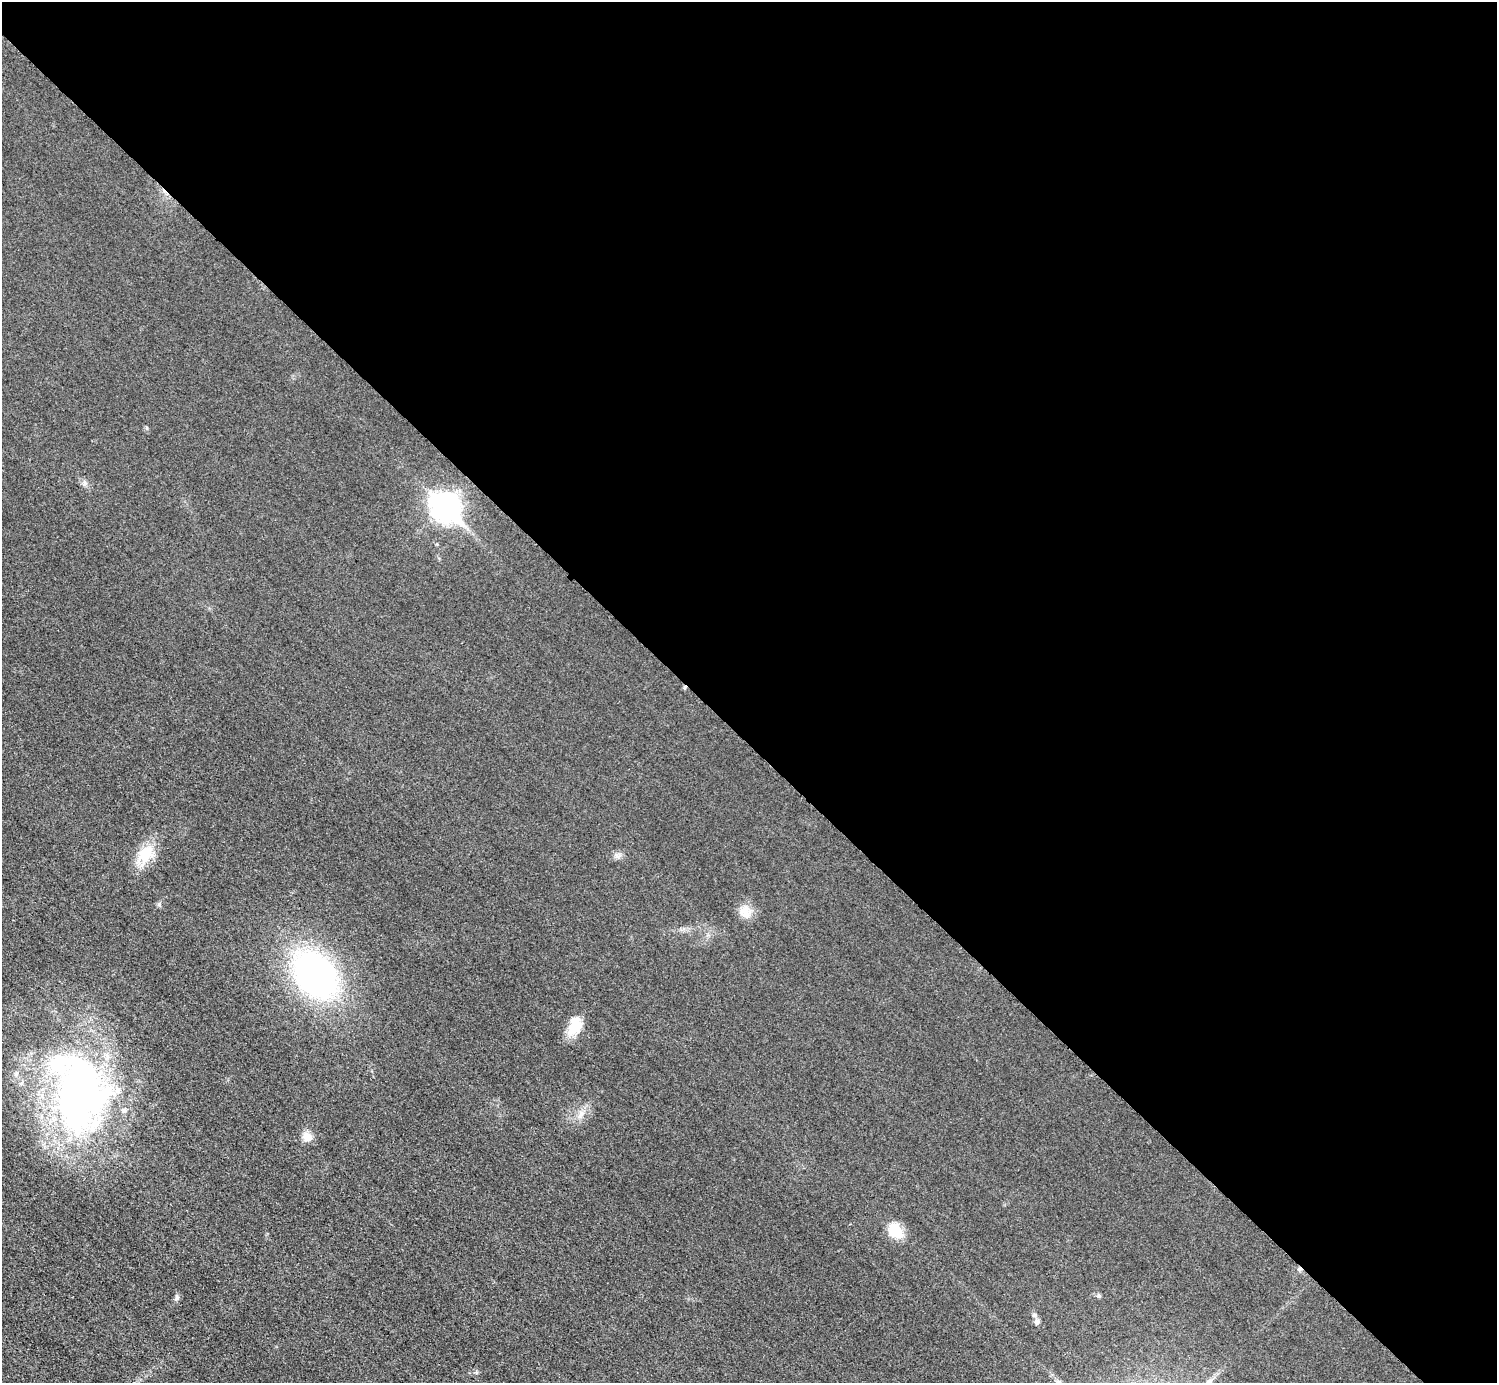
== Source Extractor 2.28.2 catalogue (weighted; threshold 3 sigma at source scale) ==
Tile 8 of 4 x 4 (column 4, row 2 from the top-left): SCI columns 4498-5992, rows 3074-4454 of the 6004 x 6004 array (HDU 1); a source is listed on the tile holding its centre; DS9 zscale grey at full resolution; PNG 1499 x 1385 px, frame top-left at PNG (2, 2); no overlay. Shown black and unused: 54% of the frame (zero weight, under 3 of 5 exposures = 1% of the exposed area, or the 3 px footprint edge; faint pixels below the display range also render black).
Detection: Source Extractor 2.28.2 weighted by HDU 2 'WHT'; one run over the whole footprint, this tile lists its part. Background 0.0182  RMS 0.0054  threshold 0.0244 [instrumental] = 3 sigma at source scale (4.5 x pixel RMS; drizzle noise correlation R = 1.50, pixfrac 1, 0.05/0.05 arcsec/px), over >= 5 px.
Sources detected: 18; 3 inside a brighter listed object's ellipse — not listed separately; the other 15 listed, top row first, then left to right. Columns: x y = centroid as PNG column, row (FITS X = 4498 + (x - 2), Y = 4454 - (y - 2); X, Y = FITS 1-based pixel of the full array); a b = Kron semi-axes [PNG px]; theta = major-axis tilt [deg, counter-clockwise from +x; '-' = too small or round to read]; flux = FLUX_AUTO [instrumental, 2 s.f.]
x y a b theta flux
446 506 13 9 -49 530
146 854 23 18 52 14
617 856 7 6 - 1.6
159 904 5 5 - 0.89
745 912 18 16 -70 6.9
315 975 43 31 -50 180
575 1026 25 16 68 11
80 1089 89 56 -87 260
581 1114 15 6 52 3.6
307 1137 14 11 -40 4.6
895 1231 20 15 -54 11
1099 1296 6 4 -19 0.81
177 1298 8 6 67 1.4
1034 1315 7 5 21 1
1037 1322 7 6 - 1.7
Unlisted compact peaks at least as high as the median listed source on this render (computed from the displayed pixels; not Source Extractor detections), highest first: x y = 85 483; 147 428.